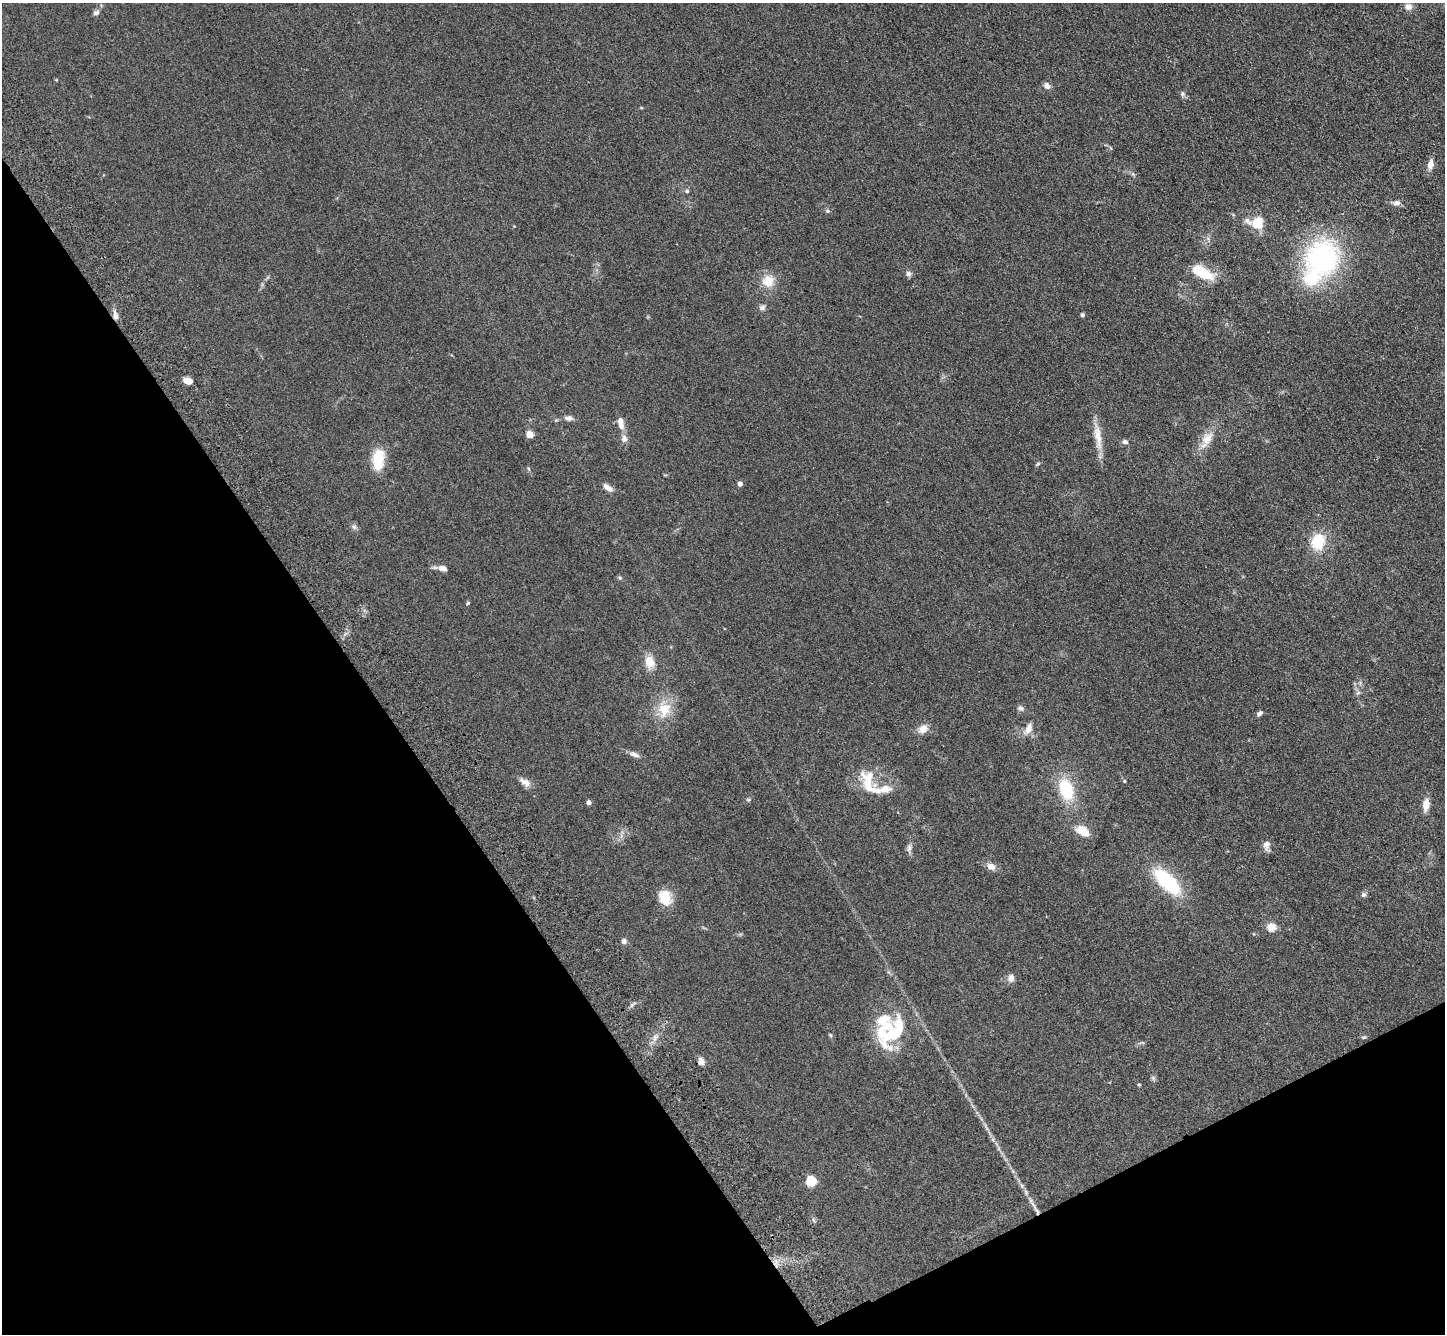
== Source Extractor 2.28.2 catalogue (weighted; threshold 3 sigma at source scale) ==
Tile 14 of 4 x 4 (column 2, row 4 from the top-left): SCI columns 1548-2990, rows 363-1694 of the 5980 x 5920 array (HDU 1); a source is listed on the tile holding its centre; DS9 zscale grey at full resolution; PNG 1447 x 1336 px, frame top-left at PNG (2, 3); no overlay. Shown black and unused: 31% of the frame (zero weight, under 3 of 4 exposures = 6% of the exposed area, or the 3 px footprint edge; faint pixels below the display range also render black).
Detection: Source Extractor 2.28.2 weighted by HDU 2 'WHT'; one run over the whole footprint, this tile lists its part. Background 0.0609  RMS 0.0079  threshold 0.0357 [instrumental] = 3 sigma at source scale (4.5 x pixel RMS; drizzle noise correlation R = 1.50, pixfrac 1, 0.05/0.05 arcsec/px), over >= 5 px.
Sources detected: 78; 1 too faint to see at this stretch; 4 inside a brighter object's white glare — not listed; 4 inside a brighter listed object's ellipse — not listed separately; the other 69 listed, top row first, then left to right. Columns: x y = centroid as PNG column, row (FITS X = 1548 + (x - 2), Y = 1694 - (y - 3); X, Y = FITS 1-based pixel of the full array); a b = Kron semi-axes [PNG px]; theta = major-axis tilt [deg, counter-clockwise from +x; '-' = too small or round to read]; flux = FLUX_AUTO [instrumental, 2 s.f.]
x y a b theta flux
1408 7 10 9 - 4.3
96 13 9 6 24 2.2
1047 86 9 7 -41 3.3
1182 94 7 5 -89 1.7
1430 164 14 7 80 5.4
1133 174 7 4 -71 1.2
687 191 6 5 - 1.3
1397 203 10 7 1 3.2
827 211 6 5 - 1.3
1257 223 18 13 -4 15
1322 258 37 34 84 130
1203 273 21 11 -32 25
908 274 7 7 - 2.5
768 281 15 14 - 13
762 308 9 7 24 2.5
1082 315 4 4 - 1.6
115 316 11 6 -79 4.6
188 381 9 6 -13 6.4
568 418 12 7 0 3.1
621 423 14 6 -80 7.4
530 434 5 5 - 14
1098 437 39 9 -82 13
624 439 8 7 - 4
1207 439 27 12 58 12
1125 442 7 6 - 2.4
378 459 22 12 84 25
1038 464 6 4 32 0.98
529 469 6 4 -70 0.96
740 484 5 4 - 3.7
608 488 12 6 -36 5.2
354 527 9 5 -31 2
1318 542 18 14 75 24
443 568 12 7 -16 4.9
620 578 6 4 -45 1.1
468 603 5 4 - 0.86
650 662 13 10 -74 11
1020 708 8 7 - 2.4
664 709 25 18 85 19
1259 714 8 5 41 2.4
923 729 12 10 39 7
1028 729 18 9 62 6.7
634 754 15 6 -22 3.5
1124 781 4 4 - 0.75
525 782 16 8 -36 5.2
870 785 42 18 -61 24
1066 789 23 14 -71 35
748 800 6 4 -1 1
588 802 4 4 - 3.5
1426 805 13 7 83 8
1083 831 16 9 -34 13
1267 845 14 8 -82 4.3
909 848 13 6 83 2.9
991 866 10 8 -29 5
1167 881 37 16 -44 51
1364 894 7 6 - 1.8
665 898 20 14 -74 16
1271 928 5 5 - 20
624 941 7 6 - 2.4
1011 978 10 8 84 3.8
893 1034 33 16 80 25
830 1035 6 4 -47 0.94
655 1037 8 6 -83 2.9
1364 1037 6 4 11 1
701 1061 10 7 -83 3.4
1153 1078 8 4 -46 1.4
1139 1085 4 4 - 0.76
811 1182 6 5 - 46
1035 1209 31 5 -62 7.4
814 1220 8 3 -46 1
Overlapping masked pixels (flux is a lower limit): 2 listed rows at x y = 115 316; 1035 1209